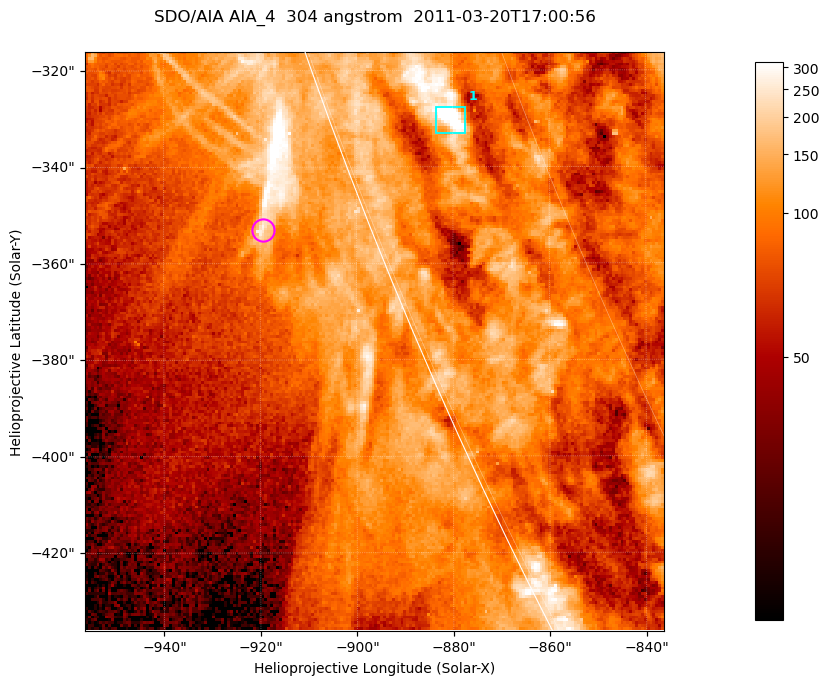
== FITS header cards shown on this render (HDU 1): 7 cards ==
TELESCOP= 'SDO/AIA '           / For AIA: SDO/AIA
INSTRUME= 'AIA_4   '           / For AIA: AIA_ATA1, AIA_ATA2, AIA_ATA3 or AIA_AT
WAVELNTH=                  304 / [angstrom] Wavelength
WAVEUNIT= 'angstrom'           / Wavelength unit: angstrom
DATE-OBS= '2011-03-20T17:00:56.123' / [ISO] Date when observation started; ISO 8
CTYPE1  = 'HPLN-TAN'           / CTYPE1; Typically HPLN
CTYPE2  = 'HPLT-TAN'           / CTYPE2; Typically HPLT

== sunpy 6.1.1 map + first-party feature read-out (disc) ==
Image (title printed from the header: SDO/AIA AIA_4  304 angstrom  2011-03-20T17:00:56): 200 x 200 px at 0.6 arcsec/px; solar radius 964 arcsec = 1606 px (partial field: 0.2% of the solar disc is inside the frame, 42% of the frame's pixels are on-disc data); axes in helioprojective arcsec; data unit not stated in the header (colour bar unlabelled)
Orientation: roll -0.132 deg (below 1 deg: not rotated)
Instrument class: DISC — disc imager (sunpy class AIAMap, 304 A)
Bright regions (active regions / flare kernels): reference = the on-disc median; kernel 3 px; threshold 5 sigma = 188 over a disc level ~92.9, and >= 1.15x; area >= 40 px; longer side >= 3 px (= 1.8 arcsec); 1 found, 1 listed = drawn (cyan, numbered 1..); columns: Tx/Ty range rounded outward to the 2 arcsec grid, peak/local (2 s.f.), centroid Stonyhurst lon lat
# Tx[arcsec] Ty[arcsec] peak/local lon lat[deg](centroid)
1 -884..-876 -334..-326 5.6 -79 -22
Off-limb structures (1.02-1.3 R_sun): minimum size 25 px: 4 found; the strongest spans PA ~110 deg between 1.02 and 1.02 R_sun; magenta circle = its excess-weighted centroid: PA ~110 deg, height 1.02 R_sun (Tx ~-920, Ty ~-352 arcsec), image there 2.5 x the reference